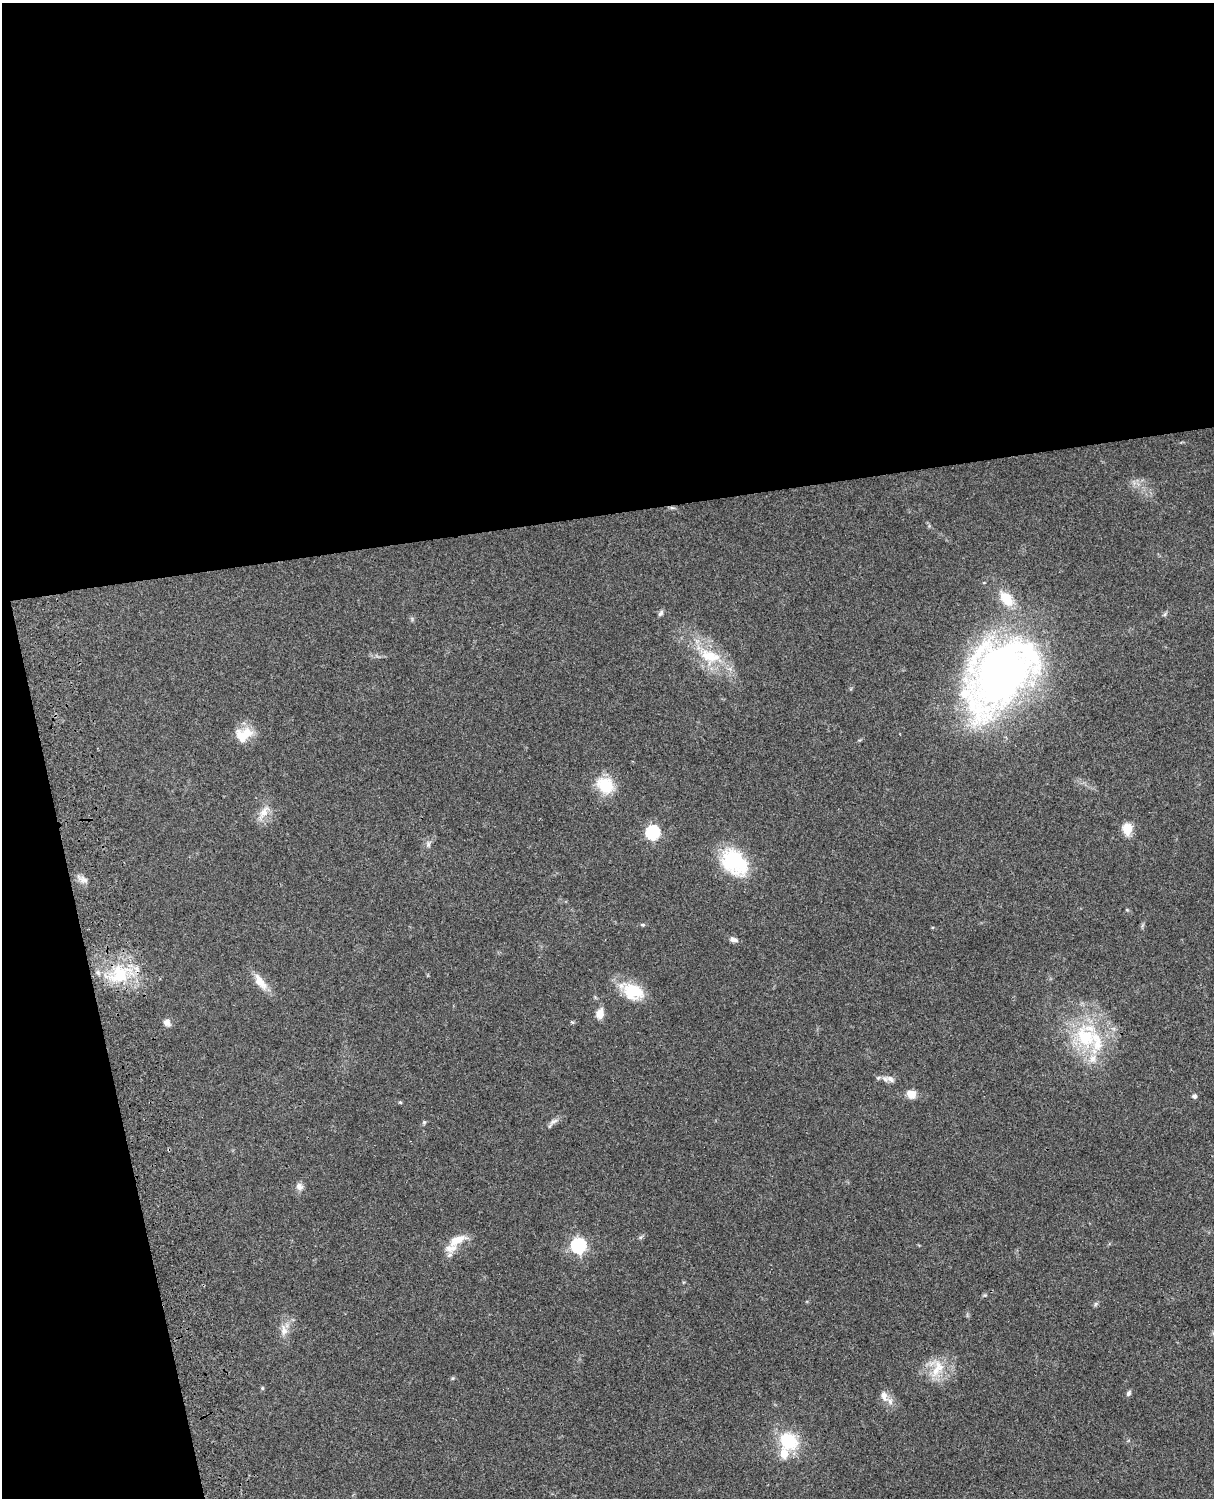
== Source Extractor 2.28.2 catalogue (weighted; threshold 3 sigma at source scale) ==
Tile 1 of 4 x 3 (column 1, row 1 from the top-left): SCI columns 121-1332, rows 3268-4763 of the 5088 x 4927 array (HDU 1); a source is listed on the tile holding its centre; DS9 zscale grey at full resolution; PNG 1216 x 1500 px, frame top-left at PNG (2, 3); no overlay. Shown black and unused: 39% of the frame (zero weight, under 3 of 4 exposures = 6% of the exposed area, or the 3 px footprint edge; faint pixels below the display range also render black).
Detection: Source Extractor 2.28.2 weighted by HDU 2 'WHT'; one run over the whole footprint, this tile lists its part. Background 0.0917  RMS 0.0062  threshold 0.0277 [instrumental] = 3 sigma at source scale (4.5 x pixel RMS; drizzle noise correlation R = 1.50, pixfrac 1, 0.05/0.05 arcsec/px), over >= 5 px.
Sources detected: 44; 5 inside a brighter listed object's ellipse — not listed separately; the other 39 listed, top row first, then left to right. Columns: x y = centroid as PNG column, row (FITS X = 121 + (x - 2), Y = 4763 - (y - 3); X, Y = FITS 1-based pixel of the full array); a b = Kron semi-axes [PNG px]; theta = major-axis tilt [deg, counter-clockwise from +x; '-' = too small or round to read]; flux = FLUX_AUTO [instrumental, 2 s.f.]
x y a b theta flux
672 508 7 4 -19 1
1006 599 23 14 -50 14
661 613 9 5 53 1.4
710 656 31 19 -17 24
1000 675 83 52 51 370
247 732 17 15 -31 9.8
605 785 22 18 -43 19
264 812 21 10 53 6.7
1127 829 16 12 -88 7.6
653 832 7 6 - 91
428 845 8 6 75 1.7
735 862 36 25 -45 41
84 880 12 8 -15 3.3
643 925 6 3 -18 0.73
734 940 11 6 -16 2.4
119 974 37 25 28 33
260 982 25 10 -53 8.3
633 992 27 19 -25 22
600 1013 11 8 79 6.1
167 1022 9 8 - 3
572 1022 6 3 -19 0.72
1085 1037 36 25 -59 44
890 1079 14 7 -30 3.1
911 1094 11 10 - 5.4
1194 1096 6 5 - 1.7
400 1102 5 4 - 0.71
553 1121 15 6 33 2.8
424 1122 6 5 - 0.93
299 1187 11 9 -44 3.1
456 1240 25 10 26 9.5
578 1245 7 6 - 130
985 1295 5 5 - 0.85
284 1330 16 9 -80 5.2
938 1367 20 14 -79 13
453 1378 6 4 71 0.68
262 1388 5 5 - 0.71
1129 1393 8 5 57 1.4
884 1396 17 10 -71 5.2
789 1441 23 20 -43 28
Overlapping masked pixels (flux is a lower limit): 2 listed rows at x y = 672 508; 119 974